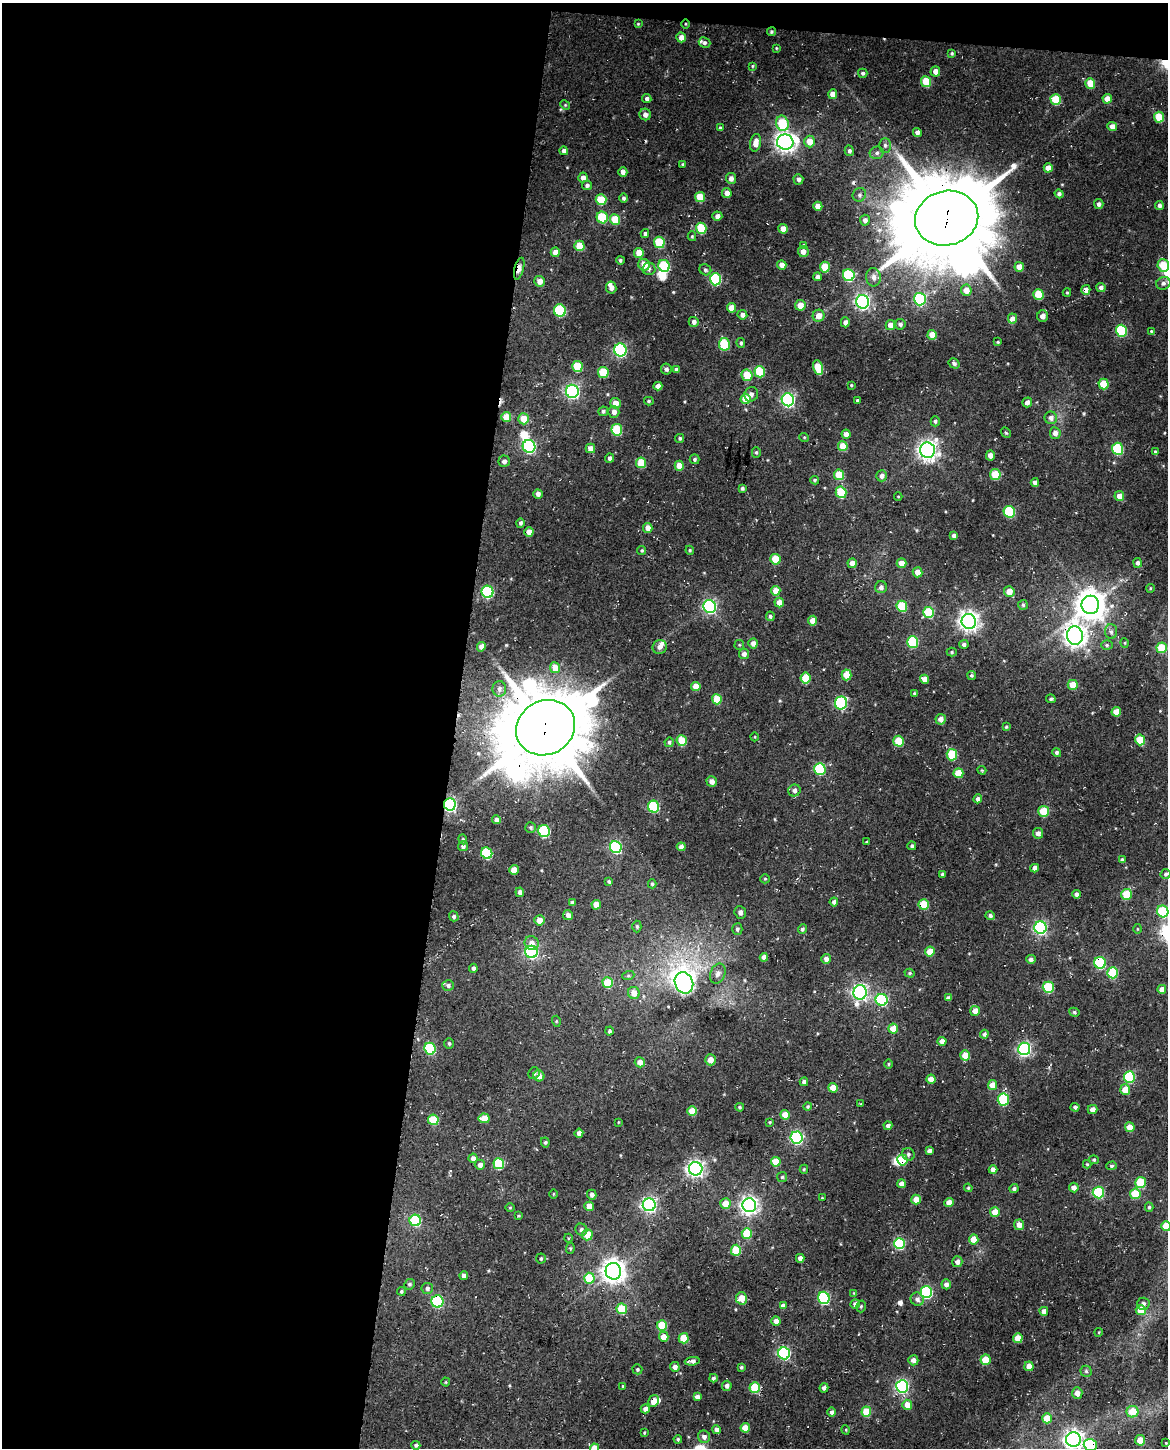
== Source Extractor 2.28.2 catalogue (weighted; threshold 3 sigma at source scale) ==
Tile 1 of 4 x 3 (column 1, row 1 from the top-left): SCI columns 16-1181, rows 3233-4678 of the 4702 x 5021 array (HDU 1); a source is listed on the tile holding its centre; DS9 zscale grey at full resolution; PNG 1170 x 1450 px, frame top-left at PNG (2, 3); each listed source drawn as its Kron ellipse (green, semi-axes under 4 px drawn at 4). Shown black and unused: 40% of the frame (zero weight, under 3 of 4 exposures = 6% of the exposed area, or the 3 px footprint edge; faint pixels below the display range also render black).
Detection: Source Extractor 2.28.2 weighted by HDU 2 'WHT'; one run over the whole footprint, this tile lists its part. Background 0.0296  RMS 0.0068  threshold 0.0305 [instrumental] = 3 sigma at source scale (4.5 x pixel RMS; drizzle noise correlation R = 1.50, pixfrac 1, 0.0396/0.0396 arcsec/px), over >= 5 px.
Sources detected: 452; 6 inside a brighter object's white glare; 5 cosmic-ray / hot-pixel residue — neither listed nor drawn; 5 inside a brighter listed object's ellipse — not listed separately; the other 436 listed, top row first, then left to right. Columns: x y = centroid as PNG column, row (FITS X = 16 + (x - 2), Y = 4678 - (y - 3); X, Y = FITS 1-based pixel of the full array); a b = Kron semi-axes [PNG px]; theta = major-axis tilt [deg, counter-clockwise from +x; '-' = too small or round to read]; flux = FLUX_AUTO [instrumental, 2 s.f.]
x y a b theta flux
638 24 4 4 - 0.63
685 24 4 3 - 0.65
771 32 4 4 - 1.2
681 37 5 5 - 5
704 43 6 5 - 1.7
776 48 3 3 - 0.6
952 53 4 3 - 0.96
752 66 4 3 - 0.73
935 71 5 5 - 4.1
863 73 4 4 - 1.5
926 82 5 5 - 22
1090 83 5 5 - 13
833 94 5 4 - 5.7
647 99 4 4 - 2.1
1056 99 5 5 - 25
1107 99 5 4 - 5
565 105 5 4 - 0.8
645 114 6 5 - 2.9
1159 117 5 5 - 18
782 123 8 6 -72 28
1112 127 5 4 - 5
720 128 3 3 - 1.1
917 132 4 4 - 2.8
809 141 6 5 - 9.9
785 142 8 7 - 420
756 143 9 5 80 5.9
885 145 7 5 -89 2
564 151 4 4 - 2.4
849 151 5 4 - 1.8
877 153 7 6 - 2.1
683 164 4 4 - 0.96
1048 168 4 4 - 5.7
623 172 5 4 - 3.1
583 178 5 4 - 3.7
731 178 5 5 - 3.5
798 179 5 5 - 2.3
587 185 5 5 - 1.9
727 193 5 4 - 4.6
1059 194 4 4 - 1.7
859 195 7 6 - 1.9
700 197 5 5 - 15
623 198 5 4 - 1.5
601 200 5 5 - 19
1099 204 5 4 - 2.2
1159 205 4 4 - 2
818 206 4 4 - 7.1
717 216 5 4 - 3.1
602 217 6 5 - 28
947 218 32 27 14 9000
615 219 5 5 - 17
865 220 5 5 - 2.9
701 228 5 5 - 26
783 229 5 4 - 7.9
645 234 4 4 - 1.5
692 236 5 4 - 0.97
659 242 5 5 - 28
804 245 4 3 - 0.74
579 246 5 5 - 14
555 252 4 4 - 6.1
803 252 5 5 - 3.6
639 253 5 5 - 10
620 260 4 3 - 1.2
644 265 6 5 - 9
782 265 5 4 - 4.5
1163 265 6 5 - 16
664 266 6 5 - 36
825 267 5 5 - 19
1019 267 5 4 - 7.2
519 269 11 4 76 9
649 269 6 6 - 1.7
705 270 6 5 - 1.5
849 275 6 6 - 53
817 277 4 4 - 2.7
874 277 9 7 -83 4
715 279 6 5 - 54
540 281 5 5 - 5.4
1163 283 7 6 - 2.5
611 287 6 5 - 3.4
1101 288 5 4 - 2.3
966 290 5 5 - 6.5
1086 290 5 4 - 4.5
1067 293 4 4 - 0.81
1038 294 5 5 - 20
920 299 6 6 - 77
863 302 7 6 - 190
800 305 5 5 - 7.1
731 308 5 4 - 6.3
560 311 6 6 - 46
742 315 5 4 - 2.7
819 316 6 6 - 6.8
1043 316 5 5 - 3.8
1012 318 5 4 - 2.4
694 322 5 5 - 2.6
845 322 5 4 - 3
900 324 5 5 - 2.1
891 325 5 5 - 4.9
1121 331 6 5 - 50
1151 331 4 3 - 0.58
932 335 5 4 - 9.3
998 342 3 3 - 0.65
741 343 5 4 - 1.4
724 344 6 5 - 32
620 350 6 6 - 110
954 363 6 4 -32 1.5
577 367 5 5 - 18
818 367 7 5 -74 21
666 369 5 5 - 1.8
676 370 4 4 - 1.9
603 372 5 5 - 19
760 372 6 5 - 33
747 375 6 5 - 16
1104 384 5 5 - 16
851 385 3 3 - 0.65
658 386 4 4 - 3.7
572 391 6 6 - 160
751 394 7 6 - 2.4
746 399 5 5 - 13
788 400 6 6 - 140
857 400 3 3 - 0.89
649 401 5 4 - 0.93
1027 402 5 4 - 3
615 403 5 5 - 6.1
603 411 5 4 - 1.5
614 412 6 5 - 4
506 417 5 5 - 10
1051 418 6 6 - 3.2
523 419 5 5 - 9.7
935 421 5 4 - 1.4
617 430 6 5 - 34
1006 433 5 4 - 0.89
1055 433 6 5 - 3.8
846 434 5 4 - 4.3
804 437 5 3 - 0.62
680 438 5 4 - 1.3
529 446 6 6 - 100
843 446 5 5 - 14
590 448 5 4 - 5.2
1118 449 6 5 - 42
928 450 8 7 - 360
756 452 5 4 - 0.92
1156 452 4 3 - 1.6
990 455 5 4 - 3.5
610 458 4 4 - 2.2
694 459 5 5 - 1.5
504 461 6 5 - 2.5
641 463 5 5 - 17
679 466 5 4 - 8.2
995 474 5 5 - 21
839 475 5 5 - 16
882 476 5 5 - 3.2
815 480 4 4 - 1.1
1035 482 4 4 - 2.5
742 488 3 3 - 1.2
841 492 6 5 - 30
538 494 5 4 - 2.7
898 496 4 3 - 0.52
1119 496 5 4 - 5.3
1009 512 6 5 - 47
520 523 5 4 - 1.6
648 528 5 4 - 5.2
529 532 5 4 - 5.7
954 536 4 4 - 2.8
642 550 4 4 - 1
690 550 4 4 - 0.81
775 559 5 5 - 15
852 563 5 4 - 5.2
901 563 5 5 - 5.5
1138 563 5 4 - 2
917 572 5 5 - 6.7
881 587 6 6 - 2.5
1150 588 4 3 - 0.55
776 591 5 4 - 8.7
488 592 6 6 - 65
1009 592 5 5 - 7.9
779 602 5 4 - 6.6
1023 605 5 5 - 1.2
1090 605 9 9 - 1100
902 606 5 5 - 29
710 607 6 6 - 130
929 612 5 5 - 33
770 616 5 4 - 1.3
812 621 5 4 - 6.5
969 621 7 7 - 390
1111 632 7 6 - 1.9
1075 635 9 8 - 460
913 642 6 5 - 40
753 643 5 4 - 3.8
1125 643 5 3 - 0.6
964 644 5 4 - 1.9
739 645 5 4 - 0.82
1107 645 6 5 - 1.2
481 647 5 4 - 4
660 647 7 7 - 3.6
1162 648 5 5 - 19
952 652 5 4 - 0.92
744 654 5 5 - 3
555 668 5 5 - 9.5
847 675 5 5 - 13
971 675 4 4 - 1.2
805 678 5 5 - 17
925 679 5 4 - 5.1
1073 685 5 5 - 10
696 687 5 4 - 8.4
499 689 8 6 -88 3
914 693 4 3 - 0.91
717 699 5 5 - 16
1051 699 5 4 - 1.2
841 703 6 6 - 70
1116 712 5 4 - 7.7
941 719 5 5 - 4.1
1006 727 4 3 - 0.66
546 728 30 27 28 7200
755 737 4 3 - 0.53
1140 740 5 5 - 19
682 741 5 5 - 19
899 741 5 5 - 23
669 742 4 4 - 1.4
1057 752 4 4 - 1.5
952 755 6 5 - 29
820 769 6 5 - 51
982 770 4 4 - 0.69
958 773 5 5 - 13
712 781 5 5 - 3.9
794 790 6 6 - 2.5
978 799 4 4 - 2.6
450 804 6 6 - 140
654 807 6 5 - 46
1044 811 5 5 - 22
496 820 4 4 - 2.8
531 827 5 5 - 1.1
544 831 6 6 - 56
1038 833 5 5 - 3
463 839 5 4 - 0.88
867 842 4 3 - 1.1
463 846 5 5 - 2.1
912 846 4 3 - 1.4
616 847 6 5 - 80
681 847 4 4 - 3.7
487 853 6 5 - 44
1122 860 3 3 - 1
1035 868 4 4 - 3.4
514 870 5 4 - 6.8
942 874 4 3 - 1.1
1166 874 5 5 - 1.3
765 879 5 4 - 0.83
609 881 4 3 - 1.2
652 884 4 4 - 1.1
520 892 5 4 - 3.3
1076 894 4 4 - 2.3
1127 894 5 5 - 23
572 902 4 3 - 1.3
834 902 4 4 - 2.5
924 904 5 5 - 18
596 905 5 4 - 7.3
1163 911 6 5 - 38
740 912 6 5 - 2.4
568 915 5 5 - 2.9
454 916 5 4 - 1.8
990 916 5 4 - 1.8
539 920 5 5 - 5.4
637 926 6 4 -88 1.1
1040 928 6 6 - 130
737 929 6 5 - 1.7
802 929 5 4 - 1.1
1137 929 5 3 - 0.67
532 943 7 6 - 4
930 951 5 5 - 11
531 952 6 6 - 100
764 957 4 4 - 3.7
826 959 5 4 - 2.9
1031 959 5 4 - 2.1
1100 963 6 5 - 61
473 968 4 4 - 2
718 973 10 7 66 3.5
910 973 5 4 - 0.89
1113 973 5 5 - 31
628 976 6 4 18 0.97
608 983 5 5 - 20
684 983 11 9 -66 350
448 985 5 5 - 2
1048 987 5 5 - 43
1162 989 4 4 - 5.1
860 992 7 6 - 220
634 993 6 5 - 6.6
948 998 4 4 - 2.5
882 1000 6 6 - 72
975 1011 5 5 - 6.2
1074 1012 5 4 - 1.1
556 1021 5 3 - 0.7
893 1029 5 5 - 10
609 1031 4 4 - 1.5
984 1034 4 4 - 1.8
942 1041 4 4 - 4.2
449 1043 5 4 - 0.98
430 1049 6 5 - 46
1024 1049 6 6 - 140
965 1055 5 5 - 9.4
710 1060 5 5 - 6
640 1062 5 5 - 4.5
888 1064 5 3 - 0.67
534 1073 6 5 - 1.4
539 1076 5 5 - 4
1129 1077 6 5 - 51
931 1079 4 4 - 6
804 1082 4 4 - 2.3
992 1085 5 4 - 7.9
833 1088 5 4 - 9.7
1125 1090 5 5 - 9.7
1003 1099 6 5 - 47
860 1104 4 2 - 0.5
740 1107 4 4 - 1.1
808 1107 4 4 - 0.81
1075 1107 4 4 - 1.6
1093 1109 5 4 - 4
692 1111 5 4 - 13
785 1115 5 4 - 8.4
484 1118 5 5 - 9.9
433 1120 5 5 - 19
618 1122 4 2 - 0.47
770 1122 3 2 - 0.66
888 1126 4 4 - 2.6
1130 1127 5 5 - 9.9
579 1133 4 4 - 3.4
797 1138 6 6 - 110
545 1142 5 4 - 1.2
929 1151 4 4 - 2.5
908 1154 6 6 - 1.7
473 1158 5 4 - 4.1
902 1160 5 5 - 21
1094 1160 5 4 - 1.1
776 1162 5 5 - 11
499 1164 5 5 - 32
1087 1164 4 4 - 0.73
480 1165 5 5 - 3.2
1112 1166 5 4 - 1.2
696 1169 7 6 - 270
804 1169 4 4 - 0.87
993 1170 4 4 - 4.1
782 1177 5 5 - 1
1140 1183 5 5 - 26
901 1184 4 4 - 4
1074 1187 5 4 - 3.9
968 1188 4 4 - 0.85
1014 1189 4 4 - 1.6
1098 1192 6 5 - 54
553 1194 5 3 - 0.58
1135 1194 5 5 - 21
592 1195 5 4 - 2.4
822 1198 3 3 - 0.48
916 1200 5 4 - 8.6
949 1203 4 4 - 6.4
725 1204 5 5 - 9.5
649 1205 6 6 - 200
749 1205 7 7 - 300
589 1206 4 4 - 7.5
1149 1207 4 4 - 1.1
510 1208 5 3 - 0.61
995 1212 5 5 - 8.3
518 1216 4 3 - 0.82
415 1220 6 5 - 48
1019 1225 5 5 - 4.7
1166 1226 5 5 - 12
581 1230 6 6 - 2
747 1234 5 5 - 24
587 1235 6 5 - 10
568 1238 4 3 - 0.65
974 1239 5 4 - 9.8
899 1243 5 5 - 51
570 1248 5 4 - 0.92
736 1250 5 5 - 27
800 1258 4 4 - 3.8
541 1259 5 5 - 1.1
957 1262 5 5 - 3.7
613 1271 8 8 - 610
464 1276 4 4 - 3.1
589 1278 5 5 - 26
410 1284 6 5 - 1.3
946 1284 5 4 - 2.9
427 1288 5 5 - 2.1
401 1291 4 4 - 1
926 1292 6 6 - 67
854 1293 3 3 - 0.52
741 1298 6 5 - 9.7
824 1298 6 5 - 68
917 1299 7 6 - 2.7
437 1301 6 6 - 69
855 1304 5 4 - 2.9
1143 1304 6 6 - 2.2
783 1306 4 4 - 3.4
861 1306 6 4 74 1
622 1309 5 5 - 22
1141 1310 5 5 - 12
1044 1311 4 4 - 4.2
776 1321 4 4 - 4.2
662 1326 5 5 - 23
1099 1332 4 3 - 0.58
664 1337 5 4 - 7.7
684 1338 5 5 - 17
1018 1338 5 5 - 8.7
784 1353 6 6 - 97
913 1360 5 5 - 3.9
986 1360 5 5 - 12
692 1361 7 4 5 3
1029 1366 5 4 - 6.2
675 1367 5 5 - 3.6
741 1367 4 4 - 1.1
637 1369 5 4 - 1.2
1086 1371 5 5 - 1.5
713 1378 4 4 - 1.5
446 1382 4 4 - 0.71
623 1386 4 4 - 0.64
727 1386 5 5 - 2.4
902 1386 6 6 - 110
755 1388 5 5 - 25
824 1388 5 4 - 2.4
1077 1393 5 5 - 4.3
697 1397 4 4 - 3.3
654 1401 6 5 - 5.9
907 1405 5 5 - 7.1
645 1409 4 4 - 3.5
832 1412 4 4 - 2.2
866 1412 5 5 - 17
1133 1412 6 6 - 14
1047 1418 5 5 - 14
745 1428 4 4 - 9.1
716 1430 4 4 - 2.8
846 1430 5 3 - 0.5
644 1433 3 3 - 0.65
704 1437 6 6 - 3.2
678 1439 4 4 - 0.92
1073 1440 7 7 - 310
1140 1440 5 5 - 10
1166 1443 4 3 - 0.53
416 1445 4 4 - 1.6
1090 1445 7 6 - 45
594 1448 5 4 - 10
Overlapping masked pixels (flux is a lower limit): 18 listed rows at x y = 685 24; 771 32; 947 218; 519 269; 1086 290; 863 302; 603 372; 1075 635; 546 728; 450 804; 924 904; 1100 963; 684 983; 902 1160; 613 1271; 437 1301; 654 1401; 1090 1445
Isophote crosses this tile's border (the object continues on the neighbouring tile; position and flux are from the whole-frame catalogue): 6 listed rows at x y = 1163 265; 1163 911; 1166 1226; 1073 1440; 1090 1445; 594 1448